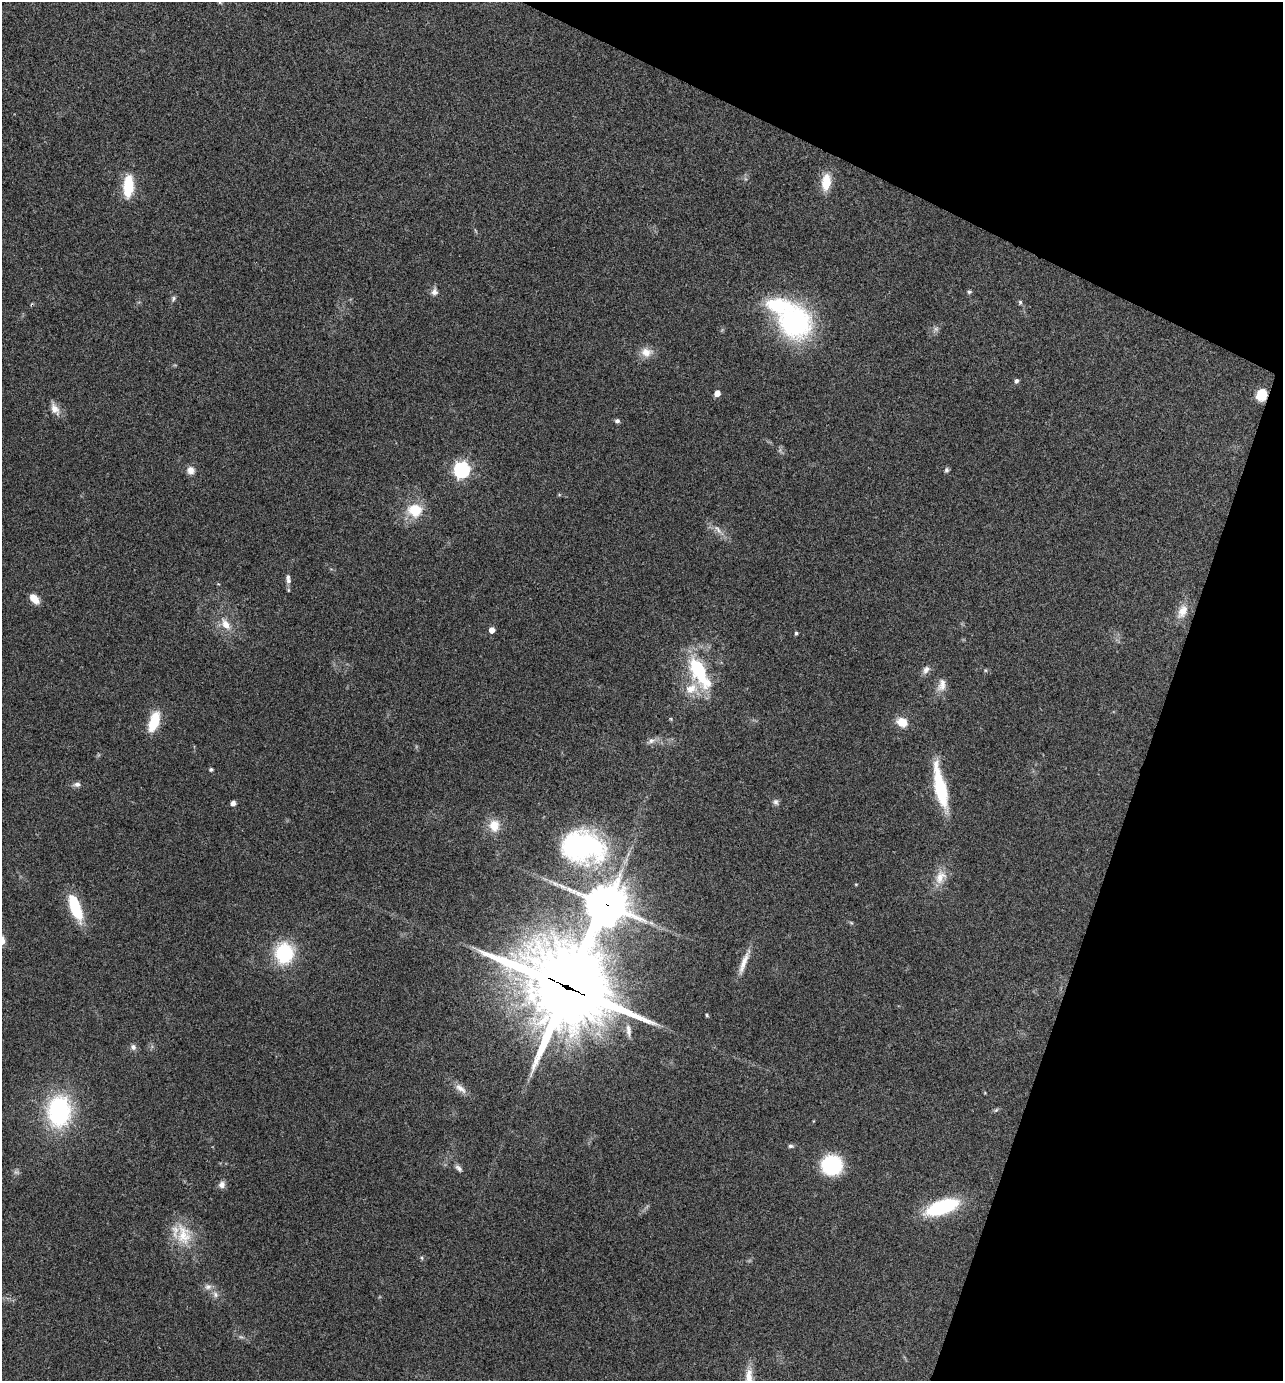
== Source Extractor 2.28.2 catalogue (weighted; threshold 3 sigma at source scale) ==
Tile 8 of 4 x 4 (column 4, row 2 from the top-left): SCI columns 3982-5262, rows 2763-4141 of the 5535 x 5521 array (HDU 1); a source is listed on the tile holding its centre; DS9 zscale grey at full resolution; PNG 1285 x 1383 px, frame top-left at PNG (2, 2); no overlay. Shown black and unused: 18% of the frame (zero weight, under 3 of 4 exposures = <1% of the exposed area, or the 3 px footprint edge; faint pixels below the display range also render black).
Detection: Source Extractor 2.28.2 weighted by HDU 2 'WHT'; one run over the whole footprint, this tile lists its part. Background 0.165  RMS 0.0072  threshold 0.0322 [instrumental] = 3 sigma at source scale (4.5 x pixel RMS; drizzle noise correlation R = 1.50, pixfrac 1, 0.05/0.05 arcsec/px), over >= 5 px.
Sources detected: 69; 2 too faint to see at this stretch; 1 cosmic-ray / hot-pixel residue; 1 long thin detection or spike segment (spike, bleed or trail) — not listed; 3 inside a brighter listed object's ellipse — not listed separately; the other 62 listed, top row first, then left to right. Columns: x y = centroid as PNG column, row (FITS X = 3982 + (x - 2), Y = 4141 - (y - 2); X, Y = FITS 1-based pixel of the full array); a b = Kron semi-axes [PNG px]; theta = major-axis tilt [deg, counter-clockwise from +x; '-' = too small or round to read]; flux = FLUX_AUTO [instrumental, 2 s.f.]
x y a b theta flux
220 2 5 4 - 0.78
826 182 19 10 83 15
128 186 24 10 86 25
434 292 10 9 - 3.4
969 292 6 5 - 1.2
173 299 8 6 67 1.7
1020 302 6 4 77 1.1
795 322 28 26 -44 140
646 352 16 12 -2 7.9
1016 381 5 5 - 1.8
717 393 5 4 - 7.1
1261 395 12 11 - 13
55 409 17 9 -62 6.2
617 421 6 5 - 1.8
191 470 10 9 - 5
462 470 7 6 - 200
946 470 7 6 - 1.6
415 510 14 13 - 22
718 529 16 6 -49 5
288 579 14 7 -80 3.6
34 599 12 7 -48 8.7
1182 611 21 12 63 9.8
226 624 18 9 -56 8.7
492 630 5 4 - 6.8
796 633 4 3 - 1.2
698 669 46 18 -66 48
926 670 12 8 53 3.7
942 685 19 11 77 6.7
154 722 24 10 72 20
902 722 13 11 -30 9.2
651 741 11 8 20 3.4
211 769 4 4 - 1.6
77 784 9 6 3 2.6
940 788 45 11 -78 47
776 802 8 8 - 2.4
233 803 5 4 - 3.2
494 826 16 14 -83 12
582 846 55 39 -10 130
940 877 22 14 65 11
856 884 4 4 - 0.64
607 905 15 14 - 1800
75 908 27 10 -70 37
851 922 6 4 -20 0.95
284 953 19 16 89 51
744 962 37 7 69 8.9
567 987 35 30 -32 6600
707 1015 5 4 - 0.87
133 1047 8 7 - 2.5
460 1088 18 8 -37 5.8
996 1110 7 4 44 1.2
59 1111 22 16 88 110
791 1146 7 5 0 1.5
832 1165 18 17 - 51
459 1168 10 6 -43 2.5
222 1185 8 7 - 3.7
942 1207 32 13 19 60
183 1235 33 20 -77 24
422 1258 6 4 -88 0.93
208 1287 10 8 14 3.5
215 1294 9 7 -61 2.9
241 1337 7 4 -18 1.3
748 1379 36 10 84 13
Overlapping masked pixels (flux is a lower limit): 3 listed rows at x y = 1261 395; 607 905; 567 987
Isophote crosses this tile's border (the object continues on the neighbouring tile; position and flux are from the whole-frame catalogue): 2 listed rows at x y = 220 2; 748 1379